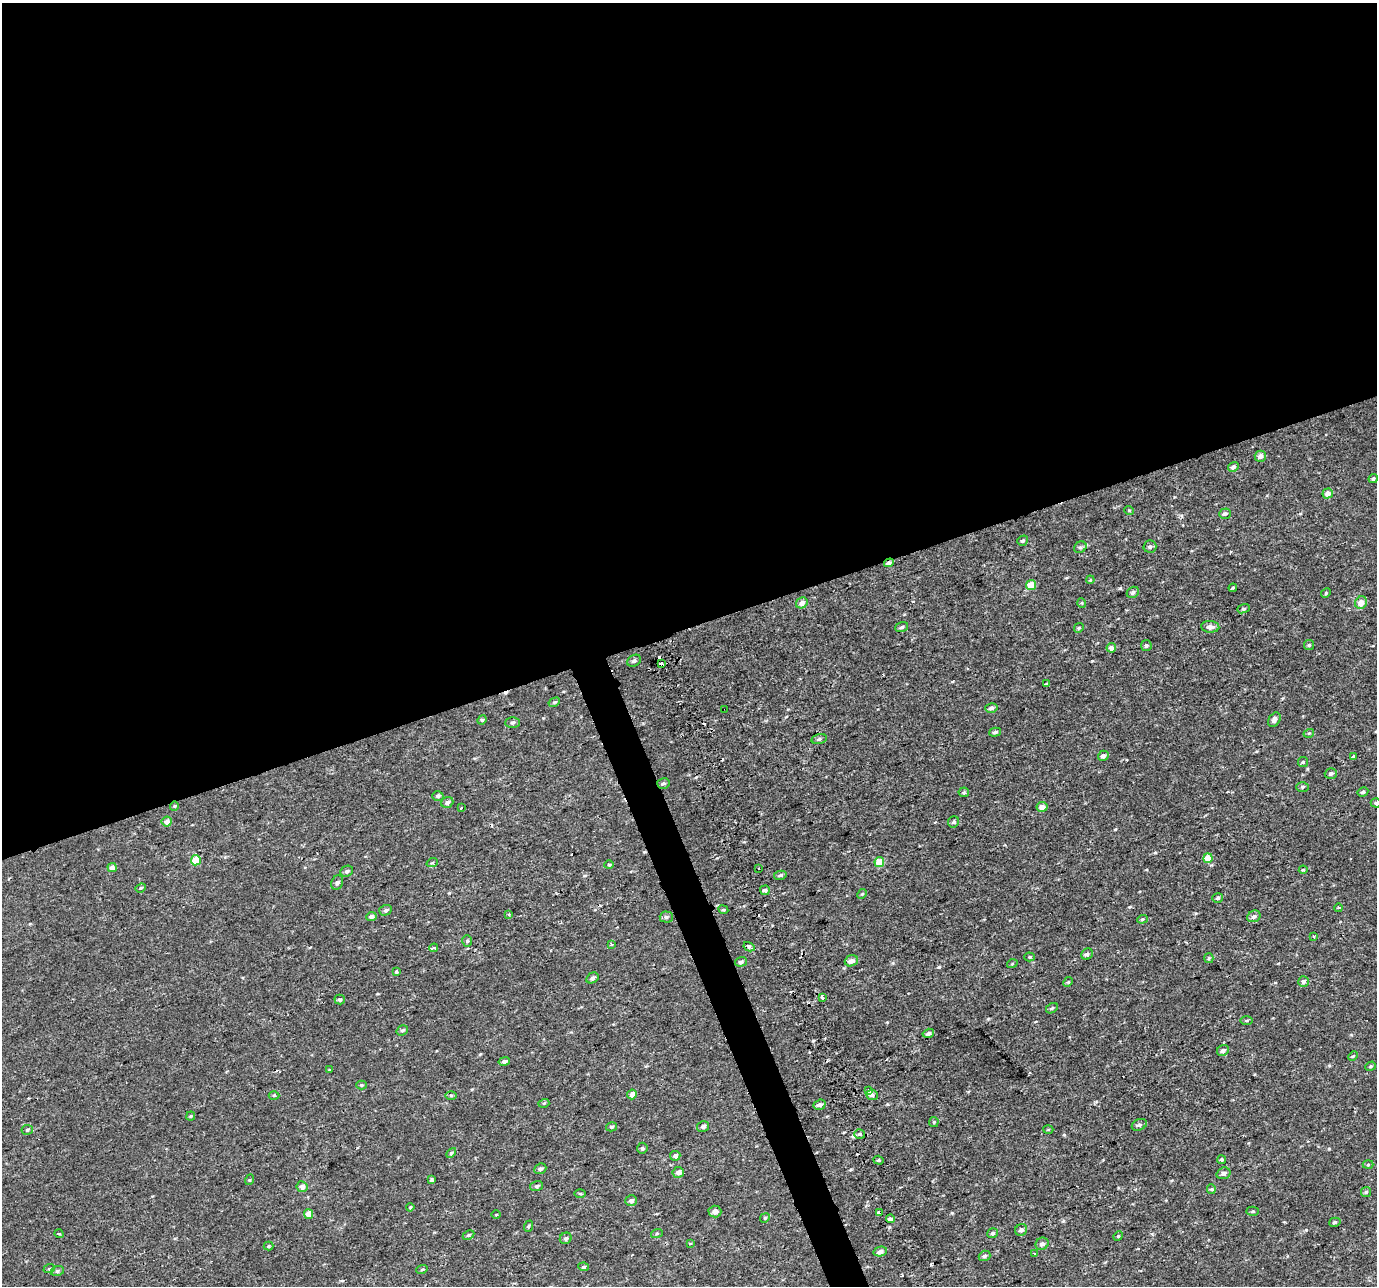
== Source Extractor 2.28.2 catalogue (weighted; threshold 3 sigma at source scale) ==
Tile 2 of 4 x 4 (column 2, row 1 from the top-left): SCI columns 1378-2752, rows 3933-5216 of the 5568 x 5368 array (HDU 1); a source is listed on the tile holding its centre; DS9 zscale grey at full resolution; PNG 1379 x 1288 px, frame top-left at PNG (2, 3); each listed source drawn as its Kron ellipse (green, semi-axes under 4 px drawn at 4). Shown black and unused: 50% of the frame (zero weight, under 2 of 3 exposures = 3% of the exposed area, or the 3 px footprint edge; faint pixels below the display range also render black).
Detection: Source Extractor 2.28.2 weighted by HDU 2 'WHT'; one run over the whole footprint, this tile lists its part. Background 5.10e-04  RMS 0.0032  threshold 0.0145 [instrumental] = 3 sigma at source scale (4.5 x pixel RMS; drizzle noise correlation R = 1.50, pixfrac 1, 0.0396/0.0396 arcsec/px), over >= 5 px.
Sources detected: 174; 12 cosmic-ray / hot-pixel residue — neither listed nor drawn; the other 162 listed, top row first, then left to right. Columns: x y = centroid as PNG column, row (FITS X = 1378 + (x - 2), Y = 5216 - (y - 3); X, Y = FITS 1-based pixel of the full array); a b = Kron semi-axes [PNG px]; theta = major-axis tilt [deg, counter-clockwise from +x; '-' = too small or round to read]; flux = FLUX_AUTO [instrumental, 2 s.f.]
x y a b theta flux
1260 456 5 5 - 1.4
1233 467 5 4 - 0.98
1373 479 4 4 - 0.61
1328 493 5 5 - 2.3
1129 510 5 3 - 0.25
1225 514 6 5 - 0.8
1023 541 6 4 35 0.55
1150 546 6 6 - 0.8
1080 547 6 5 - 0.62
889 563 5 4 - 0.79
1090 580 4 3 - 0.24
1031 585 5 5 - 4.4
1233 588 4 3 - 0.38
1133 592 6 5 - 0.78
1326 593 5 4 - 0.34
802 603 6 5 - 1.5
1082 603 5 3 - 0.27
1361 603 6 6 - 2.5
1244 609 6 4 20 0.4
902 627 6 5 - 0.55
1210 627 9 6 -4 1.5
1079 628 5 4 - 0.38
1309 645 5 5 - 0.43
1146 646 5 5 - 0.59
1111 648 5 4 - 1.2
634 661 7 5 30 0.72
662 664 3 3 - 8.6
1046 684 4 3 - 0.46
554 702 6 4 29 0.42
991 708 6 5 - 0.79
725 709 2 2 - 0.39
482 720 5 4 - 0.39
1274 720 8 5 59 1
512 723 7 5 0 0.66
995 732 6 4 15 0.61
1309 733 5 3 - 0.32
819 739 8 5 15 0.68
1103 756 5 5 - 1
1354 757 4 3 - 2.9
1303 762 5 5 - 0.43
1331 773 6 5 - 0.82
663 783 6 5 - 0.6
1302 787 6 5 - 0.52
964 792 5 5 - 0.43
1363 792 5 4 - 0.64
438 796 5 4 - 0.57
447 802 6 5 - 0.82
1376 803 5 4 - 0.52
174 806 4 4 - 0.31
1042 807 5 5 - 1.8
461 808 3 3 - 0.43
167 822 5 5 - 1.7
954 822 6 5 - 0.58
1208 858 5 4 - 4.5
196 860 5 5 - 5.8
879 862 5 4 - 5.3
432 863 6 3 19 0.32
609 865 4 4 - 0.32
112 867 4 4 - 1.8
758 868 3 3 - 0.89
1303 870 4 4 - 0.32
347 871 6 5 - 0.76
780 875 6 4 13 0.58
337 883 7 5 67 0.76
141 888 5 4 - 0.39
765 890 5 5 - 0.86
862 894 5 4 - 0.34
1218 898 5 5 - 0.61
1338 908 4 3 - 0.39
385 910 6 5 - 0.73
723 910 5 4 - 0.36
509 914 3 2 - 0.57
371 916 5 4 - 1.1
1254 916 7 5 26 0.84
666 917 6 5 - 0.64
1142 919 5 4 - 0.41
1314 936 4 3 - 0.43
467 941 6 5 - 0.54
612 944 3 3 - 0.36
749 947 6 3 -29 1.9
434 948 4 3 - 1.9
1087 954 6 5 - 0.85
1029 957 5 4 - 0.36
1209 958 5 4 - 0.42
851 961 7 5 19 1.7
741 962 6 4 18 0.7
1012 964 5 3 - 0.27
396 972 4 3 - 0.66
592 978 6 5 - 0.83
1303 981 5 5 - 1.1
1068 982 5 4 - 0.36
822 997 3 3 - 2.2
340 1000 5 4 - 0.6
1052 1008 6 5 - 0.51
1247 1020 6 3 1 0.38
402 1030 6 4 33 0.52
928 1033 6 4 17 0.89
1223 1051 6 5 - 1.1
1353 1056 5 4 - 0.36
504 1061 6 4 14 0.89
1371 1066 5 4 - 0.42
329 1070 4 3 - 0.24
361 1085 5 4 - 0.37
868 1091 4 3 - 2.2
632 1094 5 5 - 1.7
274 1095 5 3 - 0.34
451 1095 5 3 - 0.38
872 1095 6 5 - 0.75
544 1103 5 3 - 0.32
820 1105 6 5 - 0.96
191 1116 4 4 - 0.31
934 1122 5 4 - 0.4
1139 1125 8 5 24 0.75
703 1126 6 5 - 0.85
611 1127 5 4 - 0.53
1048 1129 5 3 - 0.29
27 1130 6 5 - 0.52
860 1134 5 5 - 0.56
642 1148 5 5 - 0.54
451 1153 6 3 45 0.38
675 1156 5 5 - 1.2
1222 1159 4 4 - 0.47
879 1160 5 4 - 0.49
1368 1165 5 3 - 0.33
540 1169 6 5 - 0.68
678 1172 5 5 - 1.7
1224 1173 7 5 18 1.1
249 1180 5 3 - 0.27
431 1180 4 4 - 0.55
537 1186 6 5 - 0.58
302 1187 5 5 - 1.4
1211 1189 5 4 - 0.38
1366 1192 5 5 - 0.56
580 1194 5 3 - 0.32
631 1201 6 5 - 0.9
410 1207 4 3 - 0.35
1253 1211 6 4 2 0.43
715 1212 6 6 - 1.2
879 1212 4 3 - 2.4
309 1214 5 4 - 3
496 1215 4 3 - 0.24
765 1218 5 4 - 0.36
890 1219 4 3 - 2.7
1335 1222 6 4 16 0.51
529 1226 6 3 69 0.41
1021 1230 6 5 - 0.98
657 1233 6 4 20 0.33
993 1233 5 5 - 0.53
59 1234 5 3 - 0.31
468 1235 6 4 26 0.48
1118 1236 5 4 - 0.35
566 1238 6 5 - 0.61
690 1243 4 4 - 0.4
1042 1244 7 6 - 0.95
268 1246 5 4 - 0.38
880 1252 7 5 13 1.3
1034 1253 3 3 - 0.77
985 1256 6 5 - 0.7
584 1267 5 4 - 0.51
49 1269 6 3 19 0.35
422 1269 6 3 19 0.36
57 1271 6 5 - 0.68
Overlapping masked pixels (flux is a lower limit): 4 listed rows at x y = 889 563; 662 664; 725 709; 879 1212
Isophote crosses this tile's border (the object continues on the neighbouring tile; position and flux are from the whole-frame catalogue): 1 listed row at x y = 1376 803
Unlisted compact peaks at least as high as the median listed source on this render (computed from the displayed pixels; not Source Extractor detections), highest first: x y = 939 967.